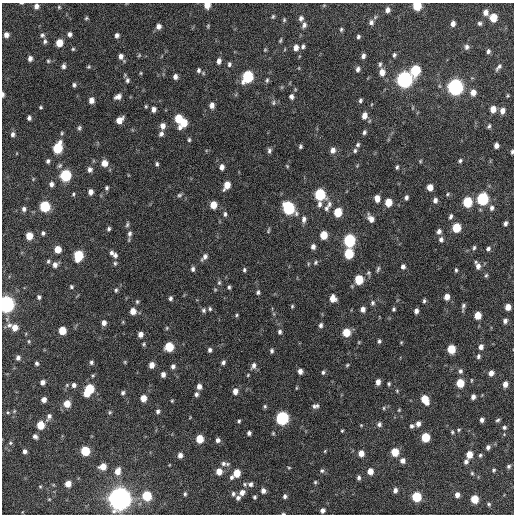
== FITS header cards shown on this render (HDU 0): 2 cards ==
NAXIS1  =                  512 / Axis length
NAXIS2  =                  512 / Axis length

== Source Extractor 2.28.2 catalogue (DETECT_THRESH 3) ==
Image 512 x 512 px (HDU 0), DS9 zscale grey, 1 PNG px = 1 image px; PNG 516 x 516 px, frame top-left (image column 1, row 512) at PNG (2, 3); no overlay
Background 1070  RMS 33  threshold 99.5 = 3 sigma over >= 5 px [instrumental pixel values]
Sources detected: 321; all 321 listed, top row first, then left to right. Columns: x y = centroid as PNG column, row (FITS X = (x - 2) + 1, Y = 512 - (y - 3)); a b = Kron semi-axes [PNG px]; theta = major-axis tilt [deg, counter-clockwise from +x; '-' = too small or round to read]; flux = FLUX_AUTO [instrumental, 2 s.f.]
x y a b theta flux
21 3 4 2 - 1.7e+03
207 5 5 5 - 2.3e+04
324 5 5 3 - 1.9e+03
36 6 6 5 - 9.0e+03
417 6 6 6 - 7.5e+04
59 7 5 5 - 2.9e+03
388 10 6 5 - 9.3e+03
486 12 6 6 - 1.2e+04
273 16 6 4 74 3.0e+03
86 18 5 4 - 2.7e+03
301 18 6 5 - 6.9e+03
493 18 6 5 - 4.5e+04
284 20 5 4 - 2.9e+03
371 22 8 6 86 8.2e+03
480 23 6 5 - 4.7e+03
453 24 5 4 - 9.9e+03
304 25 7 5 71 6.9e+03
158 26 6 5 - 1.0e+04
208 26 6 4 77 2.5e+03
341 29 4 3 - 3.3e+03
70 34 5 4 - 6.3e+03
6 35 5 5 - 1.1e+04
42 35 6 6 - 5.0e+03
117 35 5 4 - 6.9e+03
358 37 4 4 - 4.3e+03
280 40 7 3 71 3.0e+03
45 41 6 5 - 4.8e+03
59 43 6 5 - 3.1e+04
303 46 5 4 - 5.0e+03
467 47 7 6 - 6.8e+03
296 48 6 5 - 1.3e+04
73 49 5 4 - 2.8e+03
265 50 4 4 - 2.4e+03
488 51 6 5 - 5.5e+03
139 55 5 5 - 2.7e+03
394 55 6 4 71 4.3e+03
121 56 7 6 - 9.6e+03
363 56 5 4 - 7.5e+03
30 58 5 5 - 7.9e+03
48 61 4 4 - 2.7e+03
219 61 7 5 76 9.3e+03
229 64 7 5 86 5.3e+03
380 64 7 5 88 4.3e+03
63 66 5 4 - 5.9e+03
89 67 5 4 - 2.7e+03
499 67 9 4 51 6.1e+03
358 69 7 5 75 7.1e+03
199 70 7 5 87 5.7e+03
415 70 7 6 - 1.2e+05
382 72 9 7 -89 1.8e+04
141 73 5 4 - 2.4e+03
247 76 8 6 64 1.9e+05
175 77 6 5 - 9.0e+03
404 79 7 7 - 8.1e+05
127 80 7 5 76 5.4e+03
267 80 7 4 80 3.9e+03
74 85 5 4 - 4.5e+03
455 87 7 7 - 7.8e+05
473 92 7 6 - 1.5e+04
3 94 5 3 - 5.6e+03
291 96 6 6 - 7.1e+03
118 97 8 5 24 1.1e+04
91 100 5 5 - 1.5e+04
360 100 6 4 74 4.4e+03
273 103 7 6 - 5.0e+03
372 104 5 3 - 1.8e+03
212 105 7 5 -89 1.1e+04
146 106 5 4 - 2.6e+03
40 107 3 3 - 2.6e+03
153 109 6 5 - 9.6e+03
493 109 5 5 - 2.0e+04
502 111 7 6 - 1.2e+04
364 116 7 6 - 1.7e+04
29 118 4 4 - 5.7e+03
178 118 7 5 83 5.2e+04
119 120 7 5 46 2.2e+04
184 123 9 5 56 4.0e+04
163 126 7 6 - 1.2e+04
489 126 5 3 - 3.7e+03
79 128 6 5 - 4.2e+03
364 132 6 4 73 4.8e+03
62 133 5 4 - 2.7e+03
13 134 6 5 - 6.0e+03
161 134 7 6 - 6.8e+03
189 140 5 4 - 3.5e+03
358 145 6 5 - 4.5e+03
496 145 5 4 - 9.7e+03
300 146 5 4 - 3.9e+03
57 148 8 6 71 1.1e+05
269 150 7 5 -86 5.4e+03
333 150 7 6 - 1.2e+04
355 151 6 5 - 4.4e+03
512 152 4 3 - 4.0e+03
48 161 5 4 - 4.9e+03
420 161 4 4 - 2.3e+03
460 161 5 4 - 4.0e+03
104 163 7 7 - 1.8e+04
157 164 5 4 - 4.0e+03
287 166 5 3 - 2.2e+03
222 167 6 5 - 1.1e+04
397 167 5 3 - 3.7e+03
90 169 6 5 - 8.1e+03
65 175 7 6 - 1.7e+05
51 184 6 5 - 7.3e+03
227 185 7 5 63 2.9e+04
430 187 6 5 - 1.8e+04
107 188 6 4 77 4.4e+03
90 192 5 5 - 1.1e+04
73 194 5 4 - 2.8e+03
320 194 7 6 - 1.6e+05
447 194 5 4 - 2.8e+03
179 195 7 5 17 4.3e+03
406 197 5 4 - 5.5e+03
377 198 6 5 - 1.9e+04
482 199 7 6 - 2.3e+05
435 200 6 5 - 7.4e+03
388 202 6 5 - 3.8e+04
467 202 7 6 - 9.6e+04
319 204 8 6 81 7.7e+03
329 204 10 7 77 9.2e+03
213 205 6 5 - 3.1e+04
45 206 6 6 - 1.4e+05
289 208 8 7 - 2.3e+05
326 208 7 6 - 5.9e+03
492 208 7 6 - 6.8e+03
24 209 5 5 - 6.4e+03
338 212 6 5 - 6.2e+04
225 214 7 4 89 4.9e+03
451 216 6 4 68 5.3e+03
304 219 8 5 89 9.1e+03
371 219 9 6 -57 1.5e+04
505 223 5 3 - 5.5e+03
127 225 6 4 73 3.8e+03
456 228 6 5 - 6.6e+04
109 229 4 3 - 4.2e+03
268 230 7 3 73 2.9e+03
439 231 6 5 - 8.5e+03
43 233 5 4 - 4.2e+03
130 234 8 6 82 7.5e+03
324 235 6 5 - 4.2e+04
29 236 6 5 - 3.0e+04
441 239 7 6 - 6.6e+03
349 240 7 6 - 2.4e+05
313 247 6 5 - 8.7e+03
474 248 5 4 - 3.6e+03
488 248 5 4 - 4.9e+03
58 249 5 5 - 2.9e+04
111 253 5 4 - 5.8e+03
349 254 7 6 - 9.8e+04
115 255 7 6 - 7.1e+03
78 256 7 6 - 1.0e+05
204 257 10 5 49 9.0e+03
48 261 5 4 - 3.4e+03
316 262 7 5 49 4.2e+03
115 263 6 5 - 3.9e+03
308 264 6 3 73 2.4e+03
55 265 7 6 - 1.0e+04
478 266 8 6 88 1.1e+04
403 267 5 5 - 7.1e+03
193 269 6 4 89 5.6e+03
378 269 8 4 71 4.0e+03
244 270 5 4 - 3.7e+03
456 270 5 3 - 3.2e+03
369 273 5 5 - 3.5e+03
486 275 5 4 - 3.2e+03
359 280 6 5 - 7.2e+04
219 283 7 5 75 4.0e+03
71 287 5 5 - 3.4e+03
229 287 5 4 - 4.0e+03
116 290 6 4 78 3.6e+03
258 292 6 5 - 4.5e+03
39 297 5 4 - 4.6e+03
447 297 5 5 - 1.7e+04
170 298 5 4 - 5.0e+03
333 298 7 6 - 2.0e+04
424 301 5 3 - 3.9e+03
137 302 6 4 -90 3.6e+03
372 303 6 5 - 4.7e+03
6 304 7 6 - 8.7e+05
292 306 5 4 - 2.7e+03
463 306 7 3 79 5.4e+03
508 307 5 5 - 1.9e+04
210 309 6 4 -77 3.6e+03
363 309 5 5 - 1.1e+04
394 309 5 4 - 3.5e+03
204 310 6 6 - 5.1e+03
133 311 6 6 - 1.9e+04
416 311 5 4 - 8.7e+03
237 315 5 4 - 2.7e+03
478 315 6 5 - 3.4e+04
505 321 5 5 - 7.1e+03
123 322 5 3 - 2.3e+03
104 323 6 5 - 1.0e+04
9 325 8 7 - 7.5e+03
321 325 6 5 - 6.0e+03
15 327 6 6 - 2.0e+04
167 328 5 4 - 2.7e+03
62 330 6 5 - 4.1e+04
280 332 6 5 - 5.4e+03
346 332 6 6 - 4.7e+04
140 334 5 5 - 1.3e+04
29 341 5 4 - 2.5e+03
379 341 5 4 - 4.4e+03
401 342 4 4 - 2.2e+03
144 344 5 5 - 3.3e+03
169 347 6 6 - 7.8e+04
481 347 6 5 - 9.4e+03
451 349 6 5 - 6.0e+04
210 350 5 4 - 5.7e+03
272 351 5 4 - 4.6e+03
478 356 6 4 77 4.9e+03
18 358 5 5 - 6.5e+03
91 362 5 5 - 4.7e+03
125 362 5 4 - 2.4e+03
223 362 5 4 - 6.1e+03
37 363 4 4 - 4.7e+03
152 365 5 5 - 1.7e+04
347 365 5 4 - 2.9e+03
173 366 6 5 - 6.8e+03
253 366 8 6 68 8.8e+03
300 371 5 4 - 1.1e+04
460 371 6 5 - 5.7e+03
323 372 6 5 - 4.3e+03
491 373 5 4 - 1.2e+04
163 374 6 5 - 9.8e+03
248 375 4 3 - 2.2e+03
471 380 5 3 - 2.0e+03
43 382 5 5 - 9.6e+03
378 382 6 4 86 1.3e+04
460 383 6 5 - 5.1e+04
389 384 4 4 - 3.3e+03
505 384 5 4 - 1.3e+04
74 385 7 6 - 7.8e+03
199 386 6 5 - 1.2e+04
296 388 5 3 - 2.0e+03
89 390 10 6 60 1.0e+05
235 391 6 5 - 1.4e+04
397 391 4 4 - 2.3e+03
123 393 5 5 - 4.8e+03
196 394 6 5 - 5.8e+03
473 397 5 4 - 8.6e+03
143 398 6 5 - 2.4e+04
425 399 7 5 -62 4.6e+04
44 400 5 4 - 1.2e+04
172 401 4 4 - 2.3e+03
67 404 6 6 - 2.8e+04
265 406 5 4 - 3.3e+03
315 406 7 5 10 7.0e+03
384 408 5 3 - 2.5e+03
399 410 4 3 - 2.1e+03
158 411 6 5 - 5.8e+03
8 412 5 4 - 2.7e+03
110 412 5 5 - 2.9e+03
49 417 11 6 66 8.5e+03
190 417 4 2 - 1.6e+03
282 418 7 6 - 3.3e+05
482 420 4 4 - 7.0e+03
498 420 6 4 20 3.8e+03
239 421 4 3 - 3.0e+03
379 424 6 6 - 6.1e+03
418 424 6 5 - 1.0e+04
40 425 6 5 - 4.4e+04
361 425 4 3 - 2.0e+03
412 426 6 6 - 4.6e+03
504 427 5 5 - 4.6e+03
459 430 5 4 - 2.9e+03
342 431 4 3 - 2.3e+03
452 432 5 4 - 3.2e+03
249 433 4 4 - 5.7e+03
273 433 5 4 - 2.5e+03
35 436 5 4 - 6.4e+03
425 437 6 5 - 6.9e+04
199 439 6 5 - 4.9e+04
218 440 5 5 - 7.3e+03
10 443 6 5 - 3.4e+03
488 447 5 4 - 6.9e+03
25 451 5 4 - 6.7e+03
85 451 6 6 - 8.0e+04
325 451 4 3 - 2.1e+03
395 452 6 5 - 4.4e+04
361 453 6 5 - 1.8e+04
469 454 6 5 - 2.7e+04
180 455 5 5 - 1.1e+04
480 455 5 4 - 3.6e+03
402 461 6 6 - 1.1e+04
466 462 6 5 - 6.1e+03
223 463 8 7 - 7.9e+03
509 466 5 5 - 4.4e+03
103 467 6 5 - 2.6e+04
289 468 5 3 - 2.1e+03
494 470 4 4 - 3.3e+03
117 471 8 6 75 1.9e+04
219 471 6 5 - 2.1e+04
322 471 6 6 - 4.3e+03
370 471 6 5 - 2.0e+04
236 473 6 5 - 3.8e+04
472 473 5 5 - 3.0e+03
232 477 6 5 - 5.0e+03
359 478 6 5 - 5.4e+03
315 482 5 4 - 3.0e+03
68 484 5 5 - 2.1e+04
245 484 6 5 - 3.6e+03
250 484 6 6 - 6.8e+03
40 487 5 4 - 2.5e+03
395 490 6 5 - 8.4e+03
263 491 5 5 - 9.2e+03
242 492 7 6 - 1.3e+04
185 494 4 4 - 3.1e+03
233 494 6 5 - 5.1e+03
457 495 5 5 - 1.1e+04
147 496 6 6 - 8.5e+04
285 496 5 4 - 5.4e+03
255 497 4 3 - 3.4e+03
416 497 6 6 - 9.2e+04
238 498 6 5 - 6.5e+03
49 499 5 4 - 2.3e+03
119 499 9 9 - 2.2e+06
474 499 6 5 - 4.8e+04
489 504 5 5 - 3.3e+03
322 510 5 5 - 8.0e+03
283 514 5 3 - 2.3e+03
At the frame edge (FLAGS 8, measured only in part): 7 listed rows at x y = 21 3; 207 5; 417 6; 3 94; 512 152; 6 304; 283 514